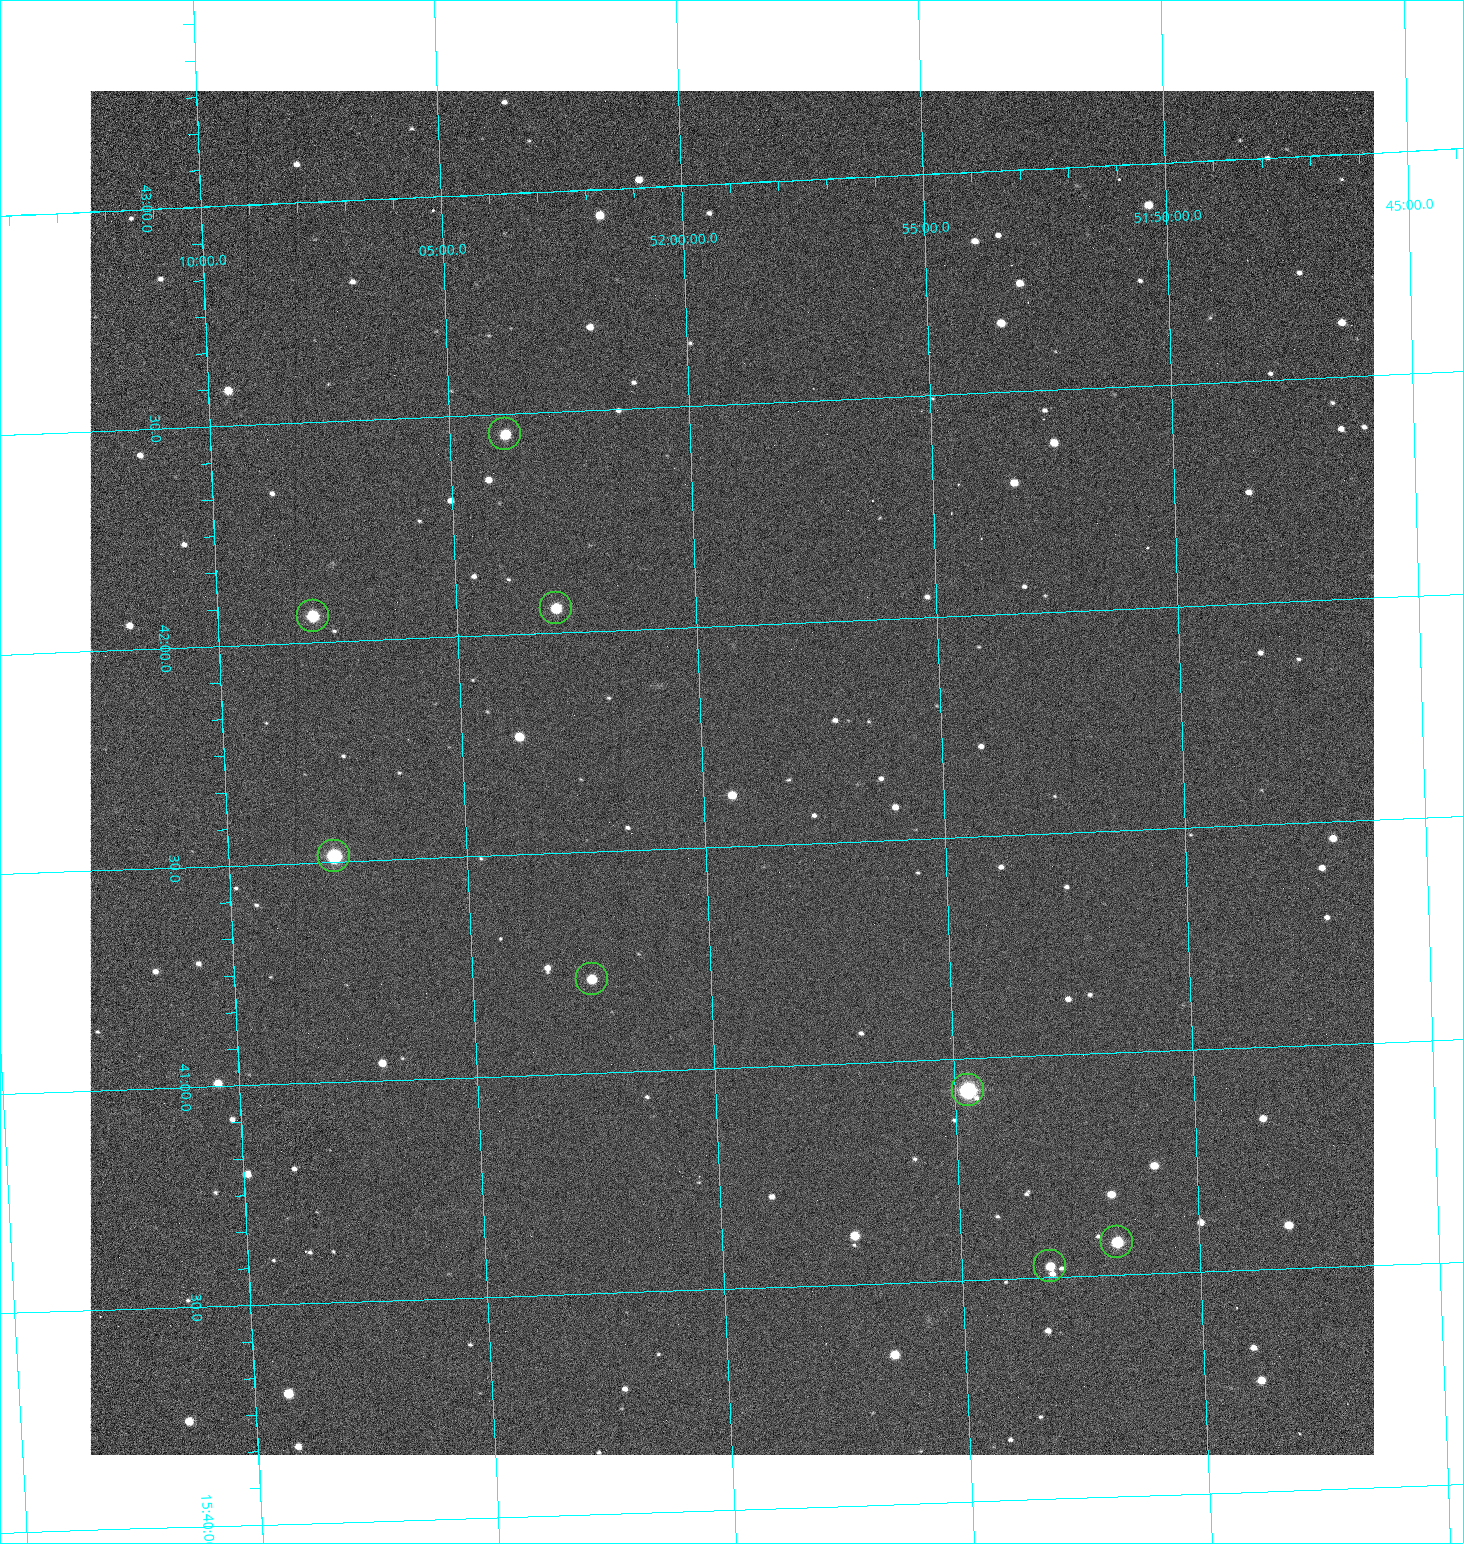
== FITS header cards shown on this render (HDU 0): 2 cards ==
NAXIS1  =                 1284 /fastest changing axis
NAXIS2  =                 1364 /next to fastest changing axis

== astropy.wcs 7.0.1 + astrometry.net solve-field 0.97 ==
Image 1284 x 1364 px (HDU 0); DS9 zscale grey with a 90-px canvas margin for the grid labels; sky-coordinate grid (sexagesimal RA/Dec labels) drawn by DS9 from the SOLVED WCS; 8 Tycho-2 reference stars matched to detected sources circled (green)
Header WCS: RA---TAN/DEC--TAN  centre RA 15:41:40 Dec +51:59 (235.42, +51.99 deg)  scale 1.26 arcsec/px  FOV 26.9' x 28.5'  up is +92 deg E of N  parity flipped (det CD > 0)
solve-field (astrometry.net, Tycho-2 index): VERIFIED the header's WCS against the Tycho-2 star catalogue (8 matches, 0 conflicts) and refined it, rather than solving blind
Solved WCS: RA---TAN-SIP/DEC--TAN-SIP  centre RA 15:41:40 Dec +51:59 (235.42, +51.99 deg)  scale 1.25 arcsec/px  FOV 26.8' x 28.5'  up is +92 deg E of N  parity flipped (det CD > 0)
The solver's refit moves the header's centre by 0.76 arcsec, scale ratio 0.9981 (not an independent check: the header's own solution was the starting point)
Tycho-2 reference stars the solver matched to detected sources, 8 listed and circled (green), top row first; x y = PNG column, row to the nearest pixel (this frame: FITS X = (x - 90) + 1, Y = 1364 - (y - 91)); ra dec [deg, ICRS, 3 dp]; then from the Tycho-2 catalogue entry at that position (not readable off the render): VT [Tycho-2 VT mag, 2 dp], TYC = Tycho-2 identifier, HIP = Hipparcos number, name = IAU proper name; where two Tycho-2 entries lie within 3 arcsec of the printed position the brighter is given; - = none
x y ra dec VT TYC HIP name
505 434 235.614 +52.064 11.61 3489-1132-1 - -
556 608 235.514 +52.049 11.19 3489-1407-1 - -
313 616 235.515 +52.133 11.12 3489-1380-1 - -
334 856 235.378 +52.130 9.31 3489-1322-1 76850 -
592 979 235.303 +52.042 11.52 3489-958-1 - -
968 1090 235.232 +51.912 9.59 3489-824-1 - -
1117 1242 235.143 +51.862 10.97 3489-1016-1 - -
1050 1266 235.131 +51.886 12.29 3489-908-1 - -